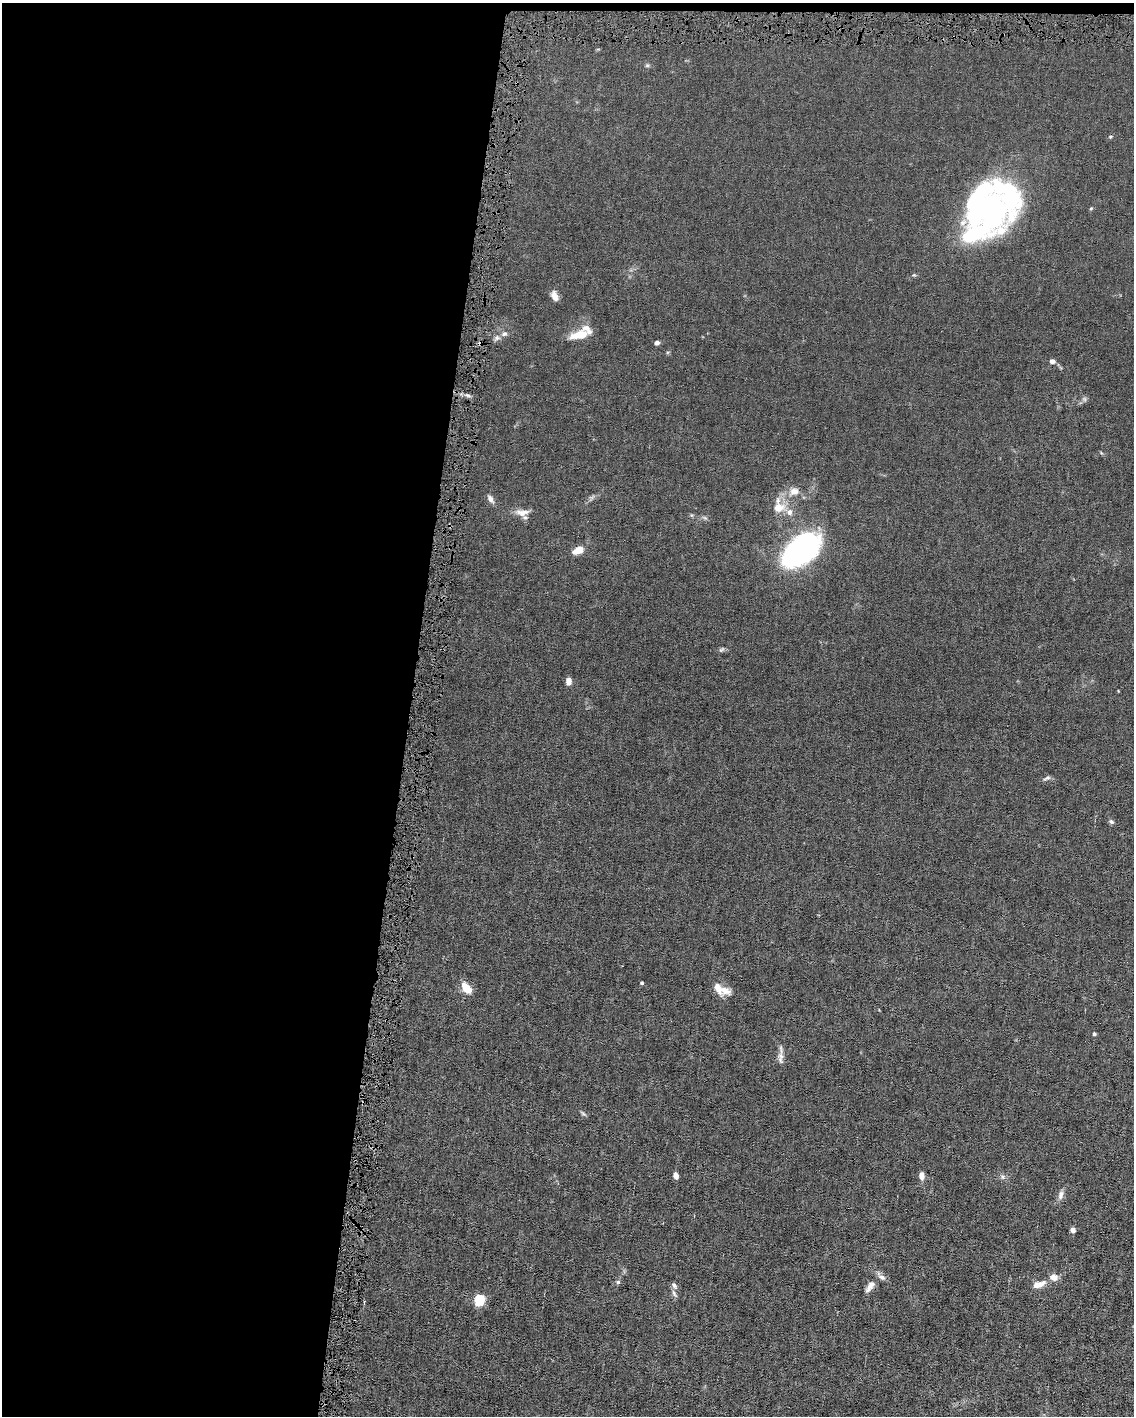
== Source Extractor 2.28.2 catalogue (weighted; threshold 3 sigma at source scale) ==
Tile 1 of 4 x 3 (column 1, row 1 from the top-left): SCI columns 1-1132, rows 2935-4348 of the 4530 x 4563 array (HDU 1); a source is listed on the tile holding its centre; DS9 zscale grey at full resolution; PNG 1136 x 1418 px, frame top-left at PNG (2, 3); no overlay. Shown black and unused: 37% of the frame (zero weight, under 4 of 8 exposures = <1% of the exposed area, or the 3 px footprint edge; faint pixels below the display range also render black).
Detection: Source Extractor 2.28.2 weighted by HDU 2 'WHT'; one run over the whole footprint, this tile lists its part. Background 0.0155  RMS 0.0024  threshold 0.00961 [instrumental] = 3 sigma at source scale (4.09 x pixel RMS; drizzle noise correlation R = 1.36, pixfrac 0.8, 0.05/0.05 arcsec/px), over >= 5 px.
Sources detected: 49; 1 too faint to see at this stretch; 4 inside a brighter object's white glare — not listed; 5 inside a brighter listed object's ellipse — not listed separately; the other 39 listed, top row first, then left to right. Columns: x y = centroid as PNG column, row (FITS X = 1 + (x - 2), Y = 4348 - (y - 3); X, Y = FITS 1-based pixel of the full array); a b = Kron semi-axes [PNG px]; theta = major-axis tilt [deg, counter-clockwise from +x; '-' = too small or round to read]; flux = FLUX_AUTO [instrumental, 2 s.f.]
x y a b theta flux
647 65 6 5 - 0.31
1110 137 5 3 - 0.24
1091 208 5 3 - 0.21
977 232 79 22 25 25
554 296 11 7 -65 1.5
504 334 8 7 - 0.74
579 335 20 8 11 3.9
496 338 9 6 39 0.64
657 343 4 4 - 0.87
1052 361 6 5 - 0.81
468 395 7 4 -19 0.44
794 492 15 11 12 2.1
490 499 11 6 -56 0.86
778 508 15 11 6 3
522 512 22 9 0 1.8
578 550 10 6 25 3.1
801 550 33 18 41 74
722 649 10 3 29 0.34
568 681 8 6 89 1.2
1047 778 10 5 22 0.55
1111 822 6 5 - 0.49
642 983 4 4 - 0.29
466 988 14 8 -48 3.2
725 990 18 10 -20 2.2
1094 1034 4 4 - 0.36
781 1056 11 8 -48 1.1
583 1113 9 4 -30 0.34
676 1175 6 5 - 1
921 1175 9 6 -84 1.1
1002 1177 7 5 -61 0.45
1061 1195 13 7 75 0.99
1073 1230 5 4 - 1.1
1053 1277 9 7 -5 1.6
618 1282 5 5 - 0.37
1038 1284 16 7 19 2
674 1285 10 5 -64 0.55
870 1287 19 8 57 1.5
674 1293 11 4 -64 0.61
480 1300 12 9 68 4.7
Overlapping masked pixels (flux is a lower limit): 1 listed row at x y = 496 338